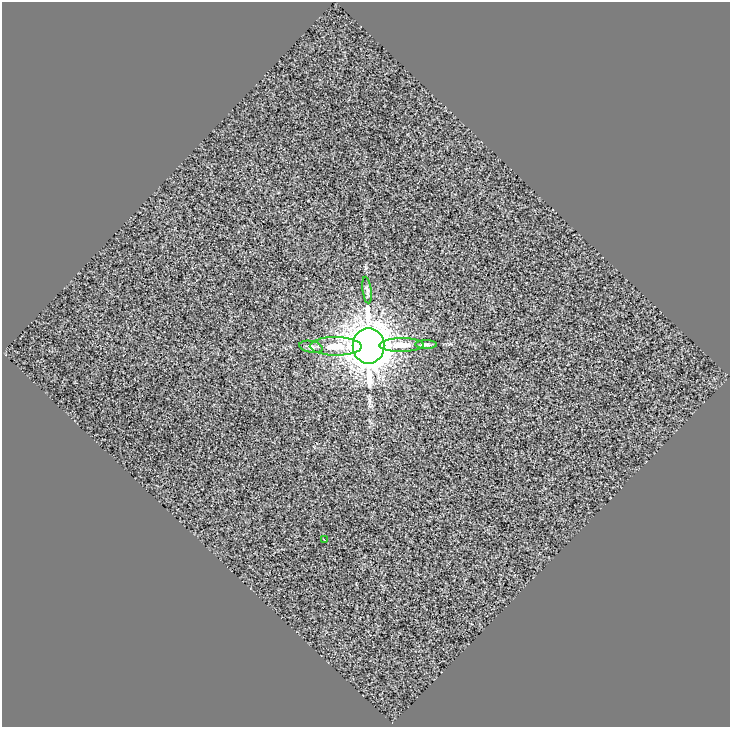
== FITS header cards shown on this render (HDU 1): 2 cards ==
NAXIS1  =                  728
NAXIS2  =                  725

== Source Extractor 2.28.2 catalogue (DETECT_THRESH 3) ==
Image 728 x 725 px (HDU 1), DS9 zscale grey, 1 PNG px = 1 image px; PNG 732 x 729 px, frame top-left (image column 1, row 725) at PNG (2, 2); each listed source drawn as its Kron ellipse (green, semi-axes under 4 px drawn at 4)
Background 0.943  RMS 15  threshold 46.4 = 3 sigma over >= 5 px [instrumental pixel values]
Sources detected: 7; all 7 listed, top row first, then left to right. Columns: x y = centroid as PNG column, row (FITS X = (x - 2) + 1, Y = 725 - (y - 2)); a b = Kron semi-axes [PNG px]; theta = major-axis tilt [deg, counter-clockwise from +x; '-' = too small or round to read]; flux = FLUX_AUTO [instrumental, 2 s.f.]
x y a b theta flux
367 290 13 4 -82 2.9e+03
426 344 11 4 0 2.3e+03
401 345 22 7 1 1.4e+04
336 346 26 9 -1 2.0e+04
369 346 17 16 - 3.2e+06
311 347 12 6 -10 3.2e+03
324 540 2 2 - 7.4e+02